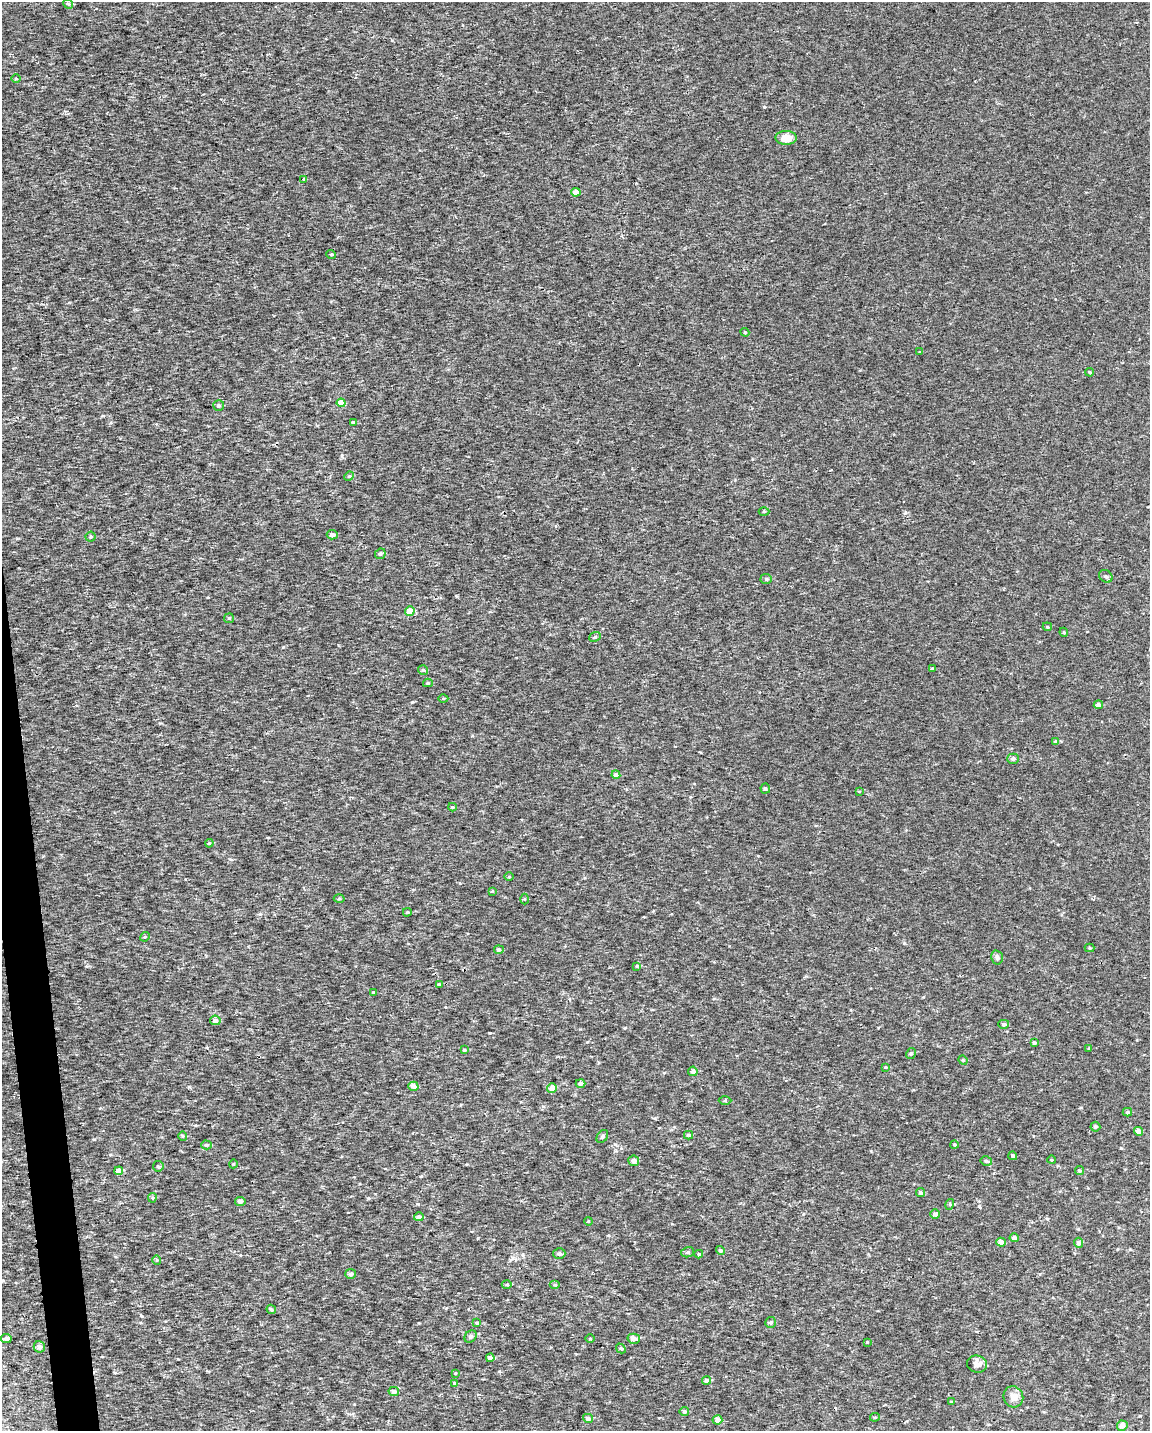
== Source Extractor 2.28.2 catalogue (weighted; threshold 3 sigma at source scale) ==
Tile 7 of 4 x 3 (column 3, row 2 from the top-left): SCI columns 2299-3446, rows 1481-2909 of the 4595 x 4347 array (HDU 1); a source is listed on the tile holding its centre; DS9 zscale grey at full resolution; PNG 1152 x 1433 px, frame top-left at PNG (2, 2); each listed source drawn as its Kron ellipse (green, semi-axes under 4 px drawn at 4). Shown black and unused: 2% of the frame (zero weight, under 2 of 3 exposures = <1% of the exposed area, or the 3 px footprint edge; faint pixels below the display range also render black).
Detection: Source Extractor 2.28.2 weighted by HDU 2 'WHT'; one run over the whole footprint, this tile lists its part. Background 5.72e-04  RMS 0.0029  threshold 0.013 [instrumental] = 3 sigma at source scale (4.5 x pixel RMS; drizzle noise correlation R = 1.50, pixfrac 1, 0.0396/0.0396 arcsec/px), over >= 5 px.
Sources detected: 118; all 118 listed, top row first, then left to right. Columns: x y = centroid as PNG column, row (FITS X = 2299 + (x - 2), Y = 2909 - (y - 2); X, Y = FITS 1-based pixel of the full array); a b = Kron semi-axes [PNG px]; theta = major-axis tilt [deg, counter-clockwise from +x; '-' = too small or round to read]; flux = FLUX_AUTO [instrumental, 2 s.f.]
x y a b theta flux
68 4 5 4 - 0.4
16 79 5 3 - 0.31
786 138 10 7 0 4.5
304 179 3 3 - 1.2
576 192 5 4 - 2.1
331 254 5 3 - 0.29
745 332 4 4 - 0.35
920 352 3 3 - 0.21
1090 372 4 3 - 0.36
341 403 4 4 - 3.2
219 406 5 5 - 0.59
353 422 4 3 - 1.4
349 476 5 4 - 0.33
764 511 5 3 - 0.29
332 535 5 5 - 1.1
90 537 5 5 - 0.45
380 554 5 5 - 0.55
1106 576 7 6 - 0.72
766 579 6 5 - 0.5
410 611 5 4 - 3.3
229 618 5 5 - 0.43
1047 627 5 4 - 0.33
1064 632 4 4 - 0.33
595 637 6 4 22 0.43
932 669 3 3 - 1.4
423 670 5 5 - 0.4
428 683 5 4 - 0.44
443 698 5 3 - 0.29
1098 705 4 4 - 1.2
1056 742 4 4 - 1.1
1013 759 6 5 - 0.75
616 775 4 4 - 1.1
765 789 5 5 - 0.65
859 791 4 2 - 0.22
452 807 4 3 - 0.32
209 843 4 3 - 0.32
509 877 5 3 - 0.27
492 891 4 3 - 0.27
339 899 5 3 - 0.34
524 899 5 3 - 0.28
407 912 4 3 - 0.31
145 937 5 4 - 0.34
1089 948 5 4 - 0.32
499 950 5 4 - 0.76
997 957 7 5 -75 0.69
637 966 4 4 - 0.4
439 984 3 3 - 0.22
373 992 3 2 - 0.2
215 1020 5 4 - 1.4
1004 1024 5 4 - 0.73
1034 1043 4 3 - 0.51
1089 1048 4 3 - 0.21
464 1050 4 3 - 0.38
911 1053 5 4 - 0.53
963 1060 5 4 - 0.31
885 1067 4 3 - 0.28
693 1071 4 4 - 1.3
580 1083 5 4 - 1.1
413 1086 5 4 - 1.4
552 1088 5 5 - 2.7
725 1100 6 4 1 0.4
1127 1112 5 4 - 0.4
1095 1127 5 5 - 0.5
1138 1131 4 4 - 1.5
689 1135 4 3 - 0.55
183 1136 4 4 - 0.35
602 1136 7 5 54 0.54
207 1145 5 4 - 0.56
954 1145 4 4 - 0.38
1013 1156 4 4 - 0.53
1051 1160 4 3 - 0.23
634 1161 5 5 - 1.4
986 1161 6 4 -14 0.64
233 1164 4 3 - 0.2
158 1166 5 5 - 0.52
119 1171 4 4 - 2.3
1079 1171 4 4 - 0.45
921 1193 4 4 - 0.77
152 1198 5 4 - 0.35
240 1201 5 4 - 0.91
950 1204 5 3 - 0.31
935 1214 5 4 - 1
419 1217 5 4 - 0.91
588 1221 4 3 - 0.24
1014 1238 4 4 - 0.9
1001 1242 5 4 - 1.8
1078 1243 5 4 - 0.94
720 1250 5 4 - 0.62
688 1252 6 5 - 0.58
559 1254 6 5 - 0.71
699 1254 4 3 - 0.53
157 1260 4 4 - 0.31
351 1274 5 5 - 0.63
507 1285 5 3 - 0.31
555 1285 5 4 - 0.33
271 1309 5 4 - 0.59
771 1322 5 5 - 0.49
477 1323 3 3 - 0.32
471 1336 7 5 46 0.72
6 1338 5 4 - 0.83
590 1338 5 3 - 0.23
634 1339 6 5 - 1.3
867 1342 4 4 - 0.23
39 1347 6 5 - 1.2
621 1348 5 4 - 0.42
490 1358 4 4 - 1.5
977 1364 10 8 -15 1.7
455 1373 3 3 - 0.24
706 1381 5 4 - 0.99
455 1383 4 3 - 0.66
394 1391 5 4 - 1.1
1013 1397 10 9 - 2.2
951 1402 4 3 - 0.41
684 1412 5 4 - 0.58
875 1417 5 4 - 0.35
588 1418 5 4 - 0.83
717 1420 5 4 - 1.6
1122 1426 5 5 - 1.9
Unlisted compact peaks at least as high as the median listed source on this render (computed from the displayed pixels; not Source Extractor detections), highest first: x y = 764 107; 1121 1148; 905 513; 94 1139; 490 1033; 412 702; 283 647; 904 943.